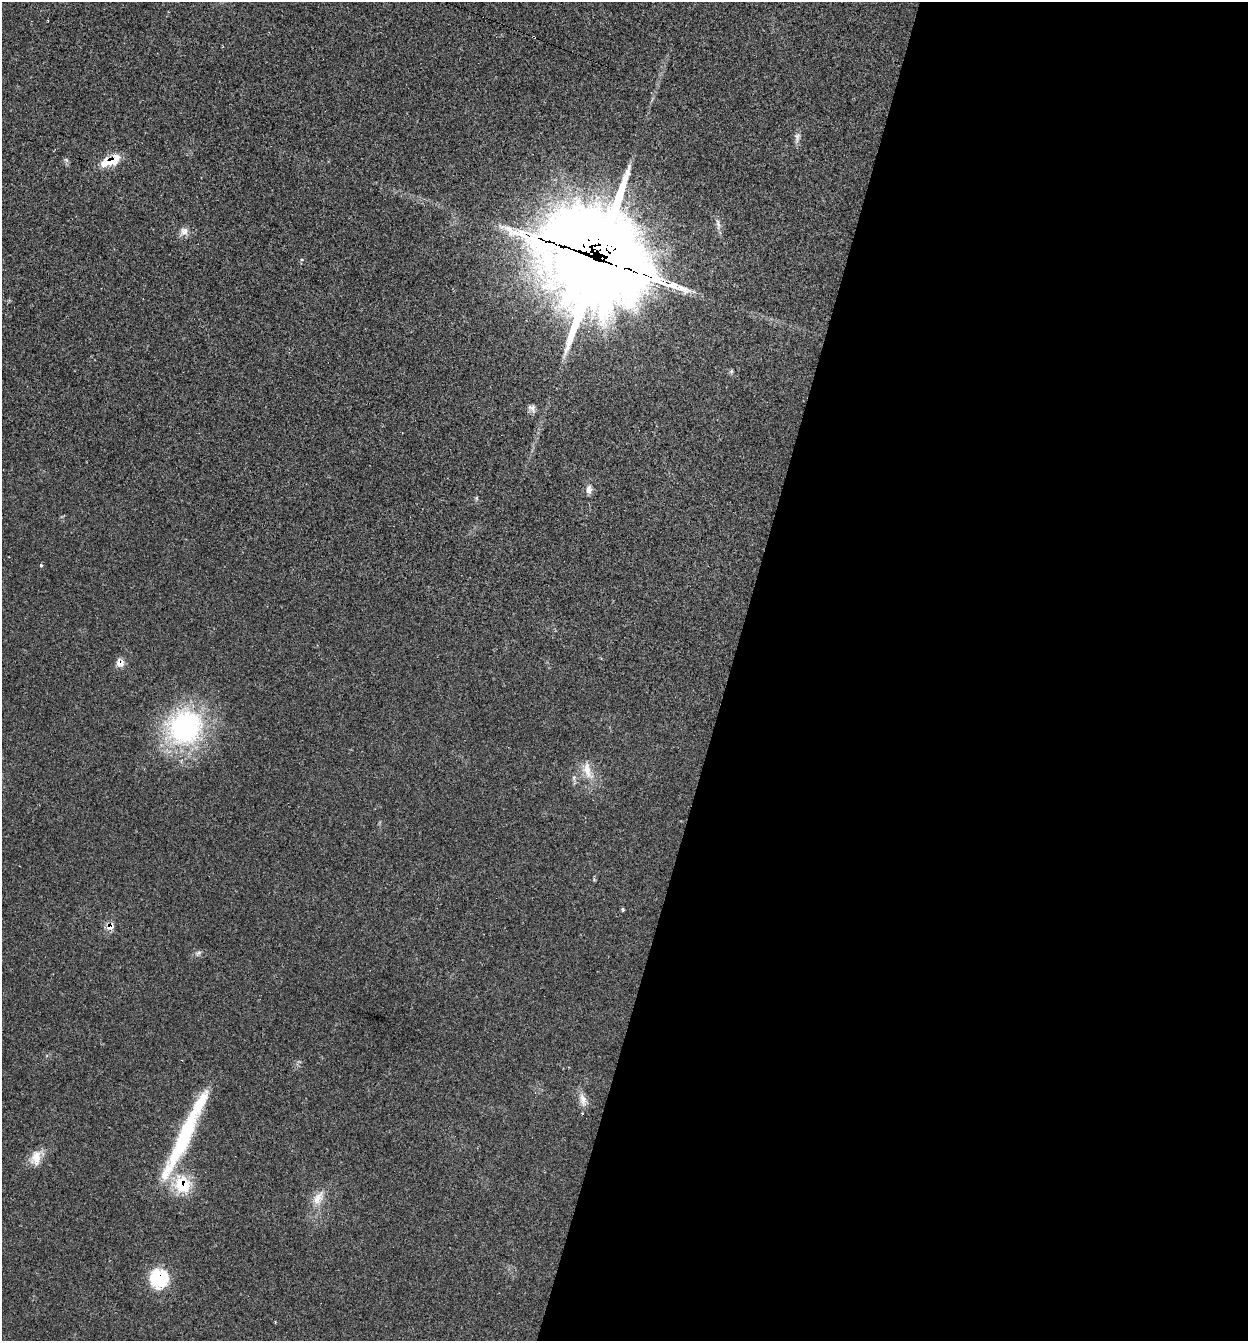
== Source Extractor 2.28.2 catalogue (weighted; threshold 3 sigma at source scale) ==
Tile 12 of 4 x 4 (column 4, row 3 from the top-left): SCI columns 3871-5116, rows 1344-2682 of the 5375 x 5361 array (HDU 1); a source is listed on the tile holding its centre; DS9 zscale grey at full resolution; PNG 1250 x 1343 px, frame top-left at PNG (2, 2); no overlay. Shown black and unused: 42% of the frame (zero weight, under 2 of 3 exposures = <1% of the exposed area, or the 3 px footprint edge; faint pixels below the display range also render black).
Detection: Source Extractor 2.28.2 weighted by HDU 2 'WHT'; one run over the whole footprint, this tile lists its part. Background 0.0712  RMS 0.0074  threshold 0.0332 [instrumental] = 3 sigma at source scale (4.5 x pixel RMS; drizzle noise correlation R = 1.50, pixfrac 1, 0.05/0.05 arcsec/px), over >= 5 px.
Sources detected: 25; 3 inside a brighter listed object's ellipse — not listed separately; the other 22 listed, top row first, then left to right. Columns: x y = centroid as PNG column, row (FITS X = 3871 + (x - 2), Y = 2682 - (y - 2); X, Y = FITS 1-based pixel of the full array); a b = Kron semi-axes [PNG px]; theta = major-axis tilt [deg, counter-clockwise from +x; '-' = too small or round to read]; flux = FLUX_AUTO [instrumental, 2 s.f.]
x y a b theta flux
797 137 15 6 88 3.3
110 161 23 9 21 18
184 231 12 11 - 4.6
596 260 48 46 -55 5300
731 371 6 5 - 1.1
532 408 11 8 -34 2.8
589 489 12 8 89 3.6
477 498 6 4 -90 0.99
41 565 3 3 - 2.4
120 663 11 10 - 5
185 727 47 43 42 110
587 770 28 11 -76 11
574 778 6 4 -73 1.4
623 910 3 3 - 1.6
110 927 9 7 17 6.2
198 953 9 4 35 1.7
583 1099 19 8 -77 6
183 1140 72 19 66 62
36 1158 20 12 79 9.6
182 1185 22 19 -68 29
318 1198 22 11 62 10
159 1279 21 21 - 36
Overlapping masked pixels (flux is a lower limit): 6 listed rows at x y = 110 161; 596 260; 120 663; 110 927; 182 1185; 159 1279